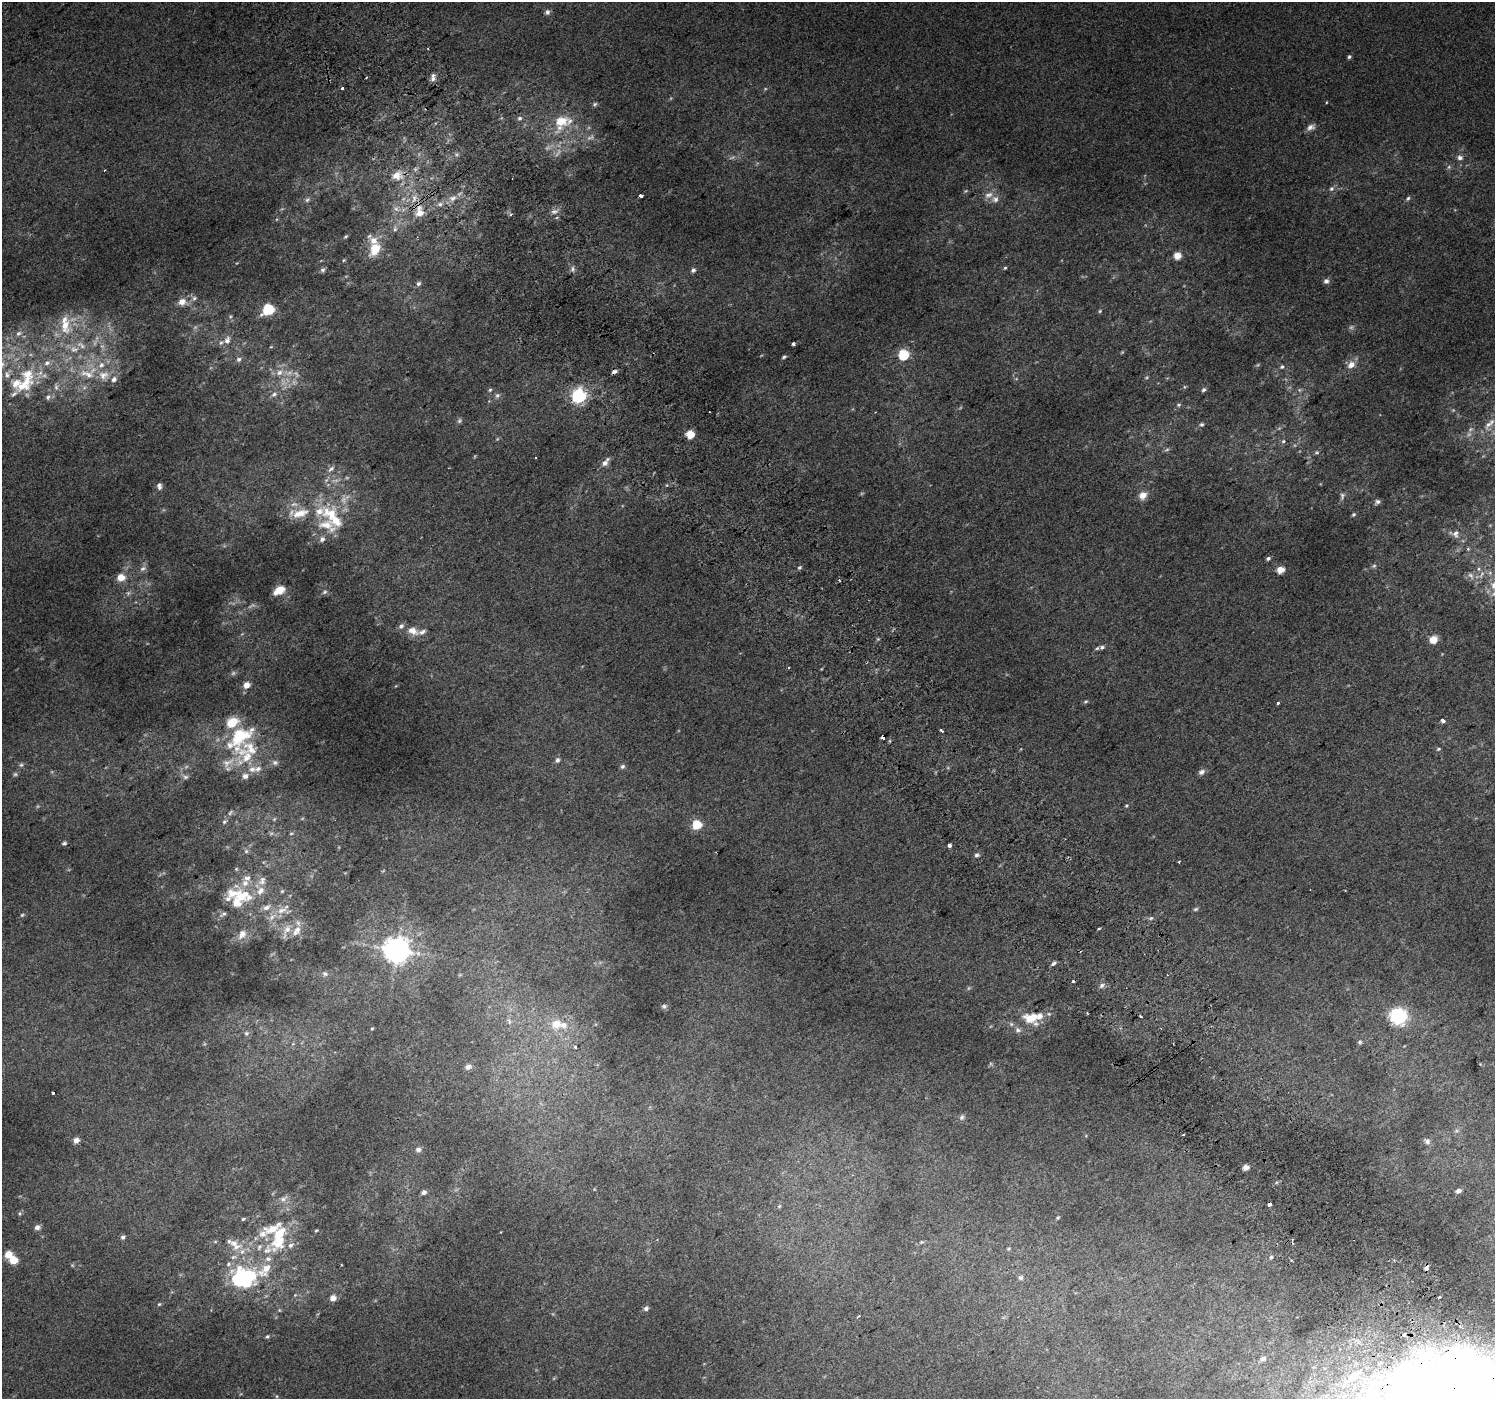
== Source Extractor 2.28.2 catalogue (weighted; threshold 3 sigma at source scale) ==
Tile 6 of 4 x 4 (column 2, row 2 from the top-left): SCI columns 1534-3026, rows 3017-4413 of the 6047 x 5969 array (HDU 1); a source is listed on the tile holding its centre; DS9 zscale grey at full resolution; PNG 1497 x 1401 px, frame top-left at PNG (2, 2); no overlay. Shown black and unused: <1% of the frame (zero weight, under 2 of 3 exposures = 2% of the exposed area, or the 3 px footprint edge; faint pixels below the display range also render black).
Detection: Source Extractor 2.28.2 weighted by HDU 2 'WHT'; one run over the whole footprint, this tile lists its part. Background 0.0119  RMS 0.0073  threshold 0.0329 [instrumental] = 3 sigma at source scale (4.5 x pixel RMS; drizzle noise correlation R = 1.50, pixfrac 1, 0.0396/0.0396 arcsec/px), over >= 5 px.
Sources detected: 279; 36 too faint to see at this stretch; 1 inside a brighter object's white glare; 8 cosmic-ray / hot-pixel residue — not listed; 39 inside a brighter listed object's ellipse — not listed separately; the other 195 listed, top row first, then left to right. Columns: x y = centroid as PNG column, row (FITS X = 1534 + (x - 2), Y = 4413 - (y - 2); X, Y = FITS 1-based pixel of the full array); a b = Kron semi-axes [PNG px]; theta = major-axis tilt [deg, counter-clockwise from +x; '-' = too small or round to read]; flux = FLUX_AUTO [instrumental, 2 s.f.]
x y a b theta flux
547 12 8 6 87 2.1
1349 57 5 4 - 1.3
433 79 7 6 - 2.5
342 88 3 3 - 2.6
595 104 6 5 - 1.3
520 118 7 7 - 2.1
561 122 26 17 62 24
1311 127 12 7 25 3.5
1460 157 7 6 - 2.9
105 170 3 2 - 0.53
397 175 13 11 10 9.1
1331 189 8 6 44 2.2
641 196 4 3 - 3.1
453 198 12 8 17 5.2
1408 198 6 5 - 1.3
995 199 11 9 26 4.4
440 204 6 6 - 2.1
420 212 13 10 -86 11
554 212 10 6 6 3
395 229 10 6 -86 2.4
345 237 6 4 48 1
375 249 19 12 68 17
1177 255 5 5 - 16
1005 268 5 4 - 0.83
572 269 9 7 -83 2.3
323 270 7 5 21 1.6
693 270 6 6 - 1.9
1326 281 7 6 - 2.4
418 283 7 6 - 1.8
194 298 8 6 54 2.3
182 302 11 10 - 6.3
268 309 6 6 - 66
1100 311 5 4 - 0.88
231 316 6 3 70 0.96
65 325 24 16 -80 20
19 333 9 7 30 3
227 340 11 8 58 4.5
793 344 4 3 - 4
74 349 12 9 -8 6
904 354 5 5 - 56
784 357 5 4 - 1.2
239 359 6 6 - 2.1
101 365 10 8 38 5.5
1351 365 10 8 36 5.9
1282 367 6 6 - 1.4
279 372 11 9 28 5.9
614 372 5 4 - 2.7
7 374 16 10 67 6.9
87 374 26 11 -17 16
114 379 9 7 56 3.7
24 384 39 18 37 32
56 387 12 6 -78 2.9
1184 387 6 4 71 0.87
490 390 5 4 - 1.1
1203 390 6 5 - 1.6
274 394 9 6 24 2.4
497 395 7 7 - 2
578 396 6 6 - 180
48 397 10 7 47 2.9
1179 405 7 5 2 1.4
1202 424 6 5 - 1.4
1488 424 17 10 48 7.9
690 434 5 5 - 26
1283 441 6 5 - 1.4
1317 452 6 5 - 1.2
536 457 3 3 - 1.4
605 462 14 6 51 4.3
331 469 11 6 41 2.8
159 486 8 5 -81 2.7
1143 495 11 9 44 6
1342 496 11 6 83 2.3
1377 502 7 5 23 2.1
319 511 36 18 -3 30
1353 515 5 4 - 1.1
1455 534 11 8 -77 3.4
322 539 8 6 49 2.6
1268 558 6 5 - 1.6
1374 566 7 5 21 1.3
799 567 6 4 33 1.2
143 568 9 7 13 2.6
1280 570 5 4 - 18
1471 575 10 6 -39 3
121 577 6 5 - 14
279 590 13 7 31 10
325 592 7 5 28 1.4
128 593 6 6 - 1.8
1494 594 9 7 44 3.1
413 631 16 10 -26 7.1
878 639 5 4 - 0.84
1433 640 8 7 - 7.5
1102 647 7 6 - 2.2
246 685 5 5 - 9
1086 701 6 4 19 1.1
1278 703 3 3 - 1.4
1443 720 4 3 - 13
941 731 3 3 - 5.7
240 737 36 22 58 52
883 737 4 3 - 4.7
1438 749 6 4 17 1.1
557 760 7 6 - 2
275 762 8 7 - 2.3
21 765 6 6 - 1.4
622 767 7 5 43 1.6
252 769 11 9 1 5.1
1201 772 8 6 27 3
15 774 6 5 - 1.3
185 777 8 6 0 1.9
1126 806 5 5 - 1
230 812 9 5 46 2
274 819 6 5 - 1.2
224 822 8 6 50 1.9
696 825 5 5 - 37
291 833 6 3 8 0.91
64 843 6 5 - 1.3
949 845 3 3 - 22
246 851 6 6 - 1.8
977 855 6 5 - 1.7
1179 862 3 2 - 0.83
236 869 6 5 - 1.1
262 881 14 10 63 6.6
282 891 5 5 - 1.2
242 895 34 22 -28 35
1196 909 6 5 - 1.2
281 910 18 8 24 7.8
223 914 11 6 33 2.4
22 915 5 5 - 1.1
1151 918 6 4 41 1.2
287 929 18 10 53 8.7
1099 929 4 3 - 0.72
242 934 15 10 58 7.1
397 950 8 8 - 920
1053 963 7 4 39 1.8
325 974 8 6 -26 2
1102 985 8 6 46 2.3
664 1006 7 6 - 1.6
1141 1016 3 2 - 1
1399 1016 7 6 - 270
1031 1018 19 14 -8 17
509 1021 12 4 -71 2.3
556 1024 12 11 - 12
1011 1024 6 6 - 1.6
372 1029 4 3 - 0.72
1018 1030 8 8 - 2.7
246 1033 7 7 - 2
1360 1042 6 5 - 1.2
575 1047 3 3 - 7.6
991 1064 6 4 -71 0.97
468 1067 8 6 20 3
53 1093 3 3 - 6.9
962 1117 8 6 58 2.1
1456 1131 6 4 18 1.2
1183 1135 3 2 - 0.55
76 1140 7 6 - 3.6
1427 1141 9 7 -39 2.7
418 1150 8 7 - 2.8
1246 1167 4 4 - 8.9
1458 1191 4 4 - 3.7
424 1192 7 5 12 2.4
283 1199 13 7 29 3.7
1269 1204 4 3 - 5.5
779 1206 6 4 45 1
20 1213 7 5 83 1.2
1058 1218 5 4 - 0.85
243 1219 6 4 17 1.2
37 1227 8 7 - 2.9
316 1231 5 3 - 0.75
263 1234 11 11 - 6.4
123 1237 5 5 - 1.9
215 1242 6 4 0 0.83
279 1242 27 16 59 25
921 1242 6 4 10 1
236 1247 20 8 18 7.6
259 1247 10 6 66 2.7
1009 1249 5 5 - 0.95
8 1254 9 8 - 6.9
1271 1257 5 5 - 1.2
13 1260 8 7 - 11
1291 1260 3 3 - 0.8
228 1264 6 5 - 1.5
72 1265 6 4 -18 0.86
342 1265 2 2 - 0.63
1426 1268 4 4 - 4.6
242 1278 25 17 14 80
1021 1278 7 6 - 1.7
295 1295 4 4 - 0.68
1439 1297 3 2 - 1.6
333 1298 6 5 - 5.4
159 1304 5 4 - 0.84
646 1308 7 6 - 2
279 1310 5 3 - 0.62
858 1316 5 3 - 1
267 1336 6 4 40 1.1
1263 1358 8 6 23 2.4
1353 1376 22 12 29 17
1462 1395 90 86 59 11000
Overlapping masked pixels (flux is a lower limit): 7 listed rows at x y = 420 212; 614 372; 578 396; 883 737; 1269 1204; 1426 1268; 1462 1395
Isophote crosses this tile's border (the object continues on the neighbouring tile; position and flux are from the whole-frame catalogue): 2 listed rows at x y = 1494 594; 1462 1395